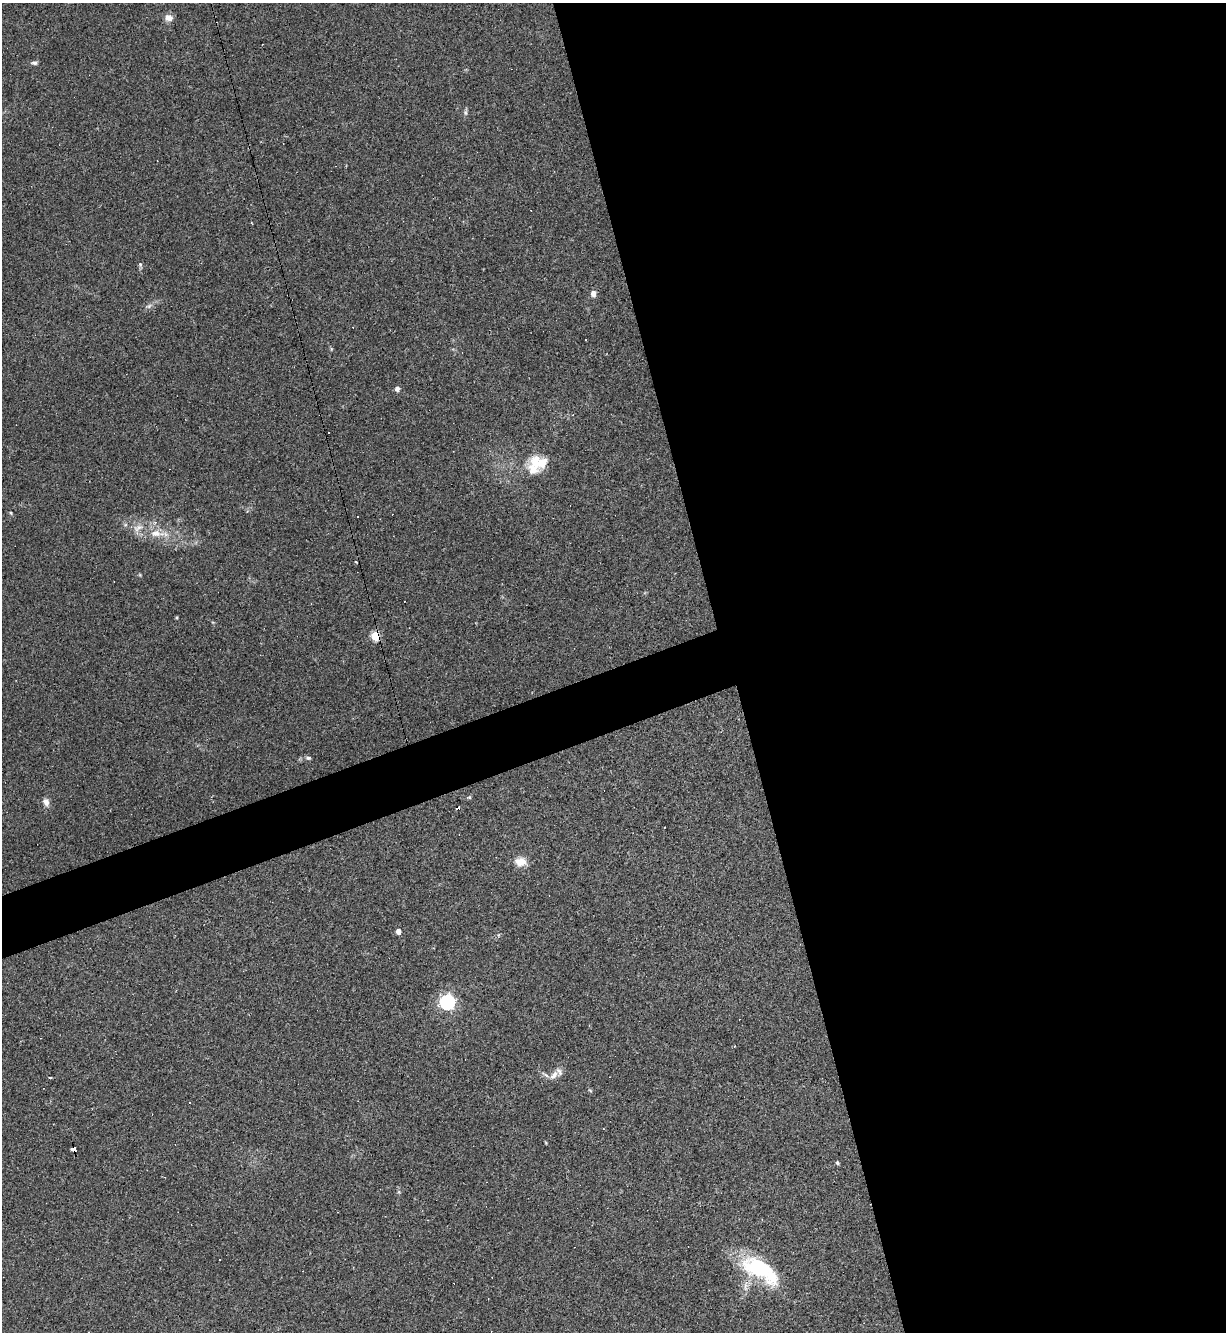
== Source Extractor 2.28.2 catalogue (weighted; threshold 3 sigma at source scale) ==
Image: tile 8 of 4 x 4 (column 4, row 2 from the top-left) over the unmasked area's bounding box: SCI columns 3817-5040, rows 2663-3992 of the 5310 x 5323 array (HDU 1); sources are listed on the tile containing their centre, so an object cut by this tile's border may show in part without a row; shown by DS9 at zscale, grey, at full resolution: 1 PNG px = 1 image px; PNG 1228 x 1334 px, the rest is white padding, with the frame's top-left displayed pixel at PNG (2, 3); no overlay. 43% of this frame is shown black and not used: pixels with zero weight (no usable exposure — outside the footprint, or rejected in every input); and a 3 px margin inside the footprint's outer edge (the drizzle kernel's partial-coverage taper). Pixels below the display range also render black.
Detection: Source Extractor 2.28.2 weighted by HDU 2 'WHT'; one run over the whole footprint, this tile lists its part. Background 0.0585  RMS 0.0068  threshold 0.0307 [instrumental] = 3 sigma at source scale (4.5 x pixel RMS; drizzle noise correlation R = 1.50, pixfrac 1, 0.05/0.05 arcsec/px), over >= 5 px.
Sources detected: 49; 1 inside a brighter object's white glare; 13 cosmic-ray / hot-pixel residue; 1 long thin detection or spike segment (spike, bleed or trail) — not listed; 5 inside a brighter listed object's ellipse — not listed separately; the other 29 listed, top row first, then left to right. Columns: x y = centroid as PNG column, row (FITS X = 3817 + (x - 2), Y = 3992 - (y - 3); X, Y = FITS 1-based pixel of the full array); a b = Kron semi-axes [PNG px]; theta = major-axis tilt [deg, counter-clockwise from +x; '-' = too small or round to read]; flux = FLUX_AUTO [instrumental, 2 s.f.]
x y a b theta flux
168 18 10 8 -46 4.1
34 63 9 5 -4 1.6
465 112 8 5 -84 1.5
140 264 6 5 - 1.2
593 294 7 5 -87 3.5
149 306 8 5 26 1.8
585 339 3 3 - 2
397 389 5 4 - 3.2
328 432 3 2 - 0.64
535 463 26 13 -70 13
11 513 5 4 - 0.68
156 533 26 9 -3 12
356 562 4 3 - 0.55
177 617 5 3 - 0.64
375 636 5 5 - 37
308 758 7 5 -8 1.5
469 797 6 5 - 0.89
46 802 10 7 -74 3.7
521 862 16 11 -6 6.9
398 931 4 4 - 4.7
447 1002 6 6 - 180
554 1075 16 7 54 4.4
50 1077 4 2 - 0.56
590 1090 6 3 -20 0.75
190 1102 3 3 - 2.3
546 1143 5 3 - 0.52
74 1149 5 4 - 57
837 1163 4 4 - 1.3
760 1268 43 23 -39 52
Overlapping masked pixels (flux is a lower limit): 2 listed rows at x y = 375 636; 74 1149